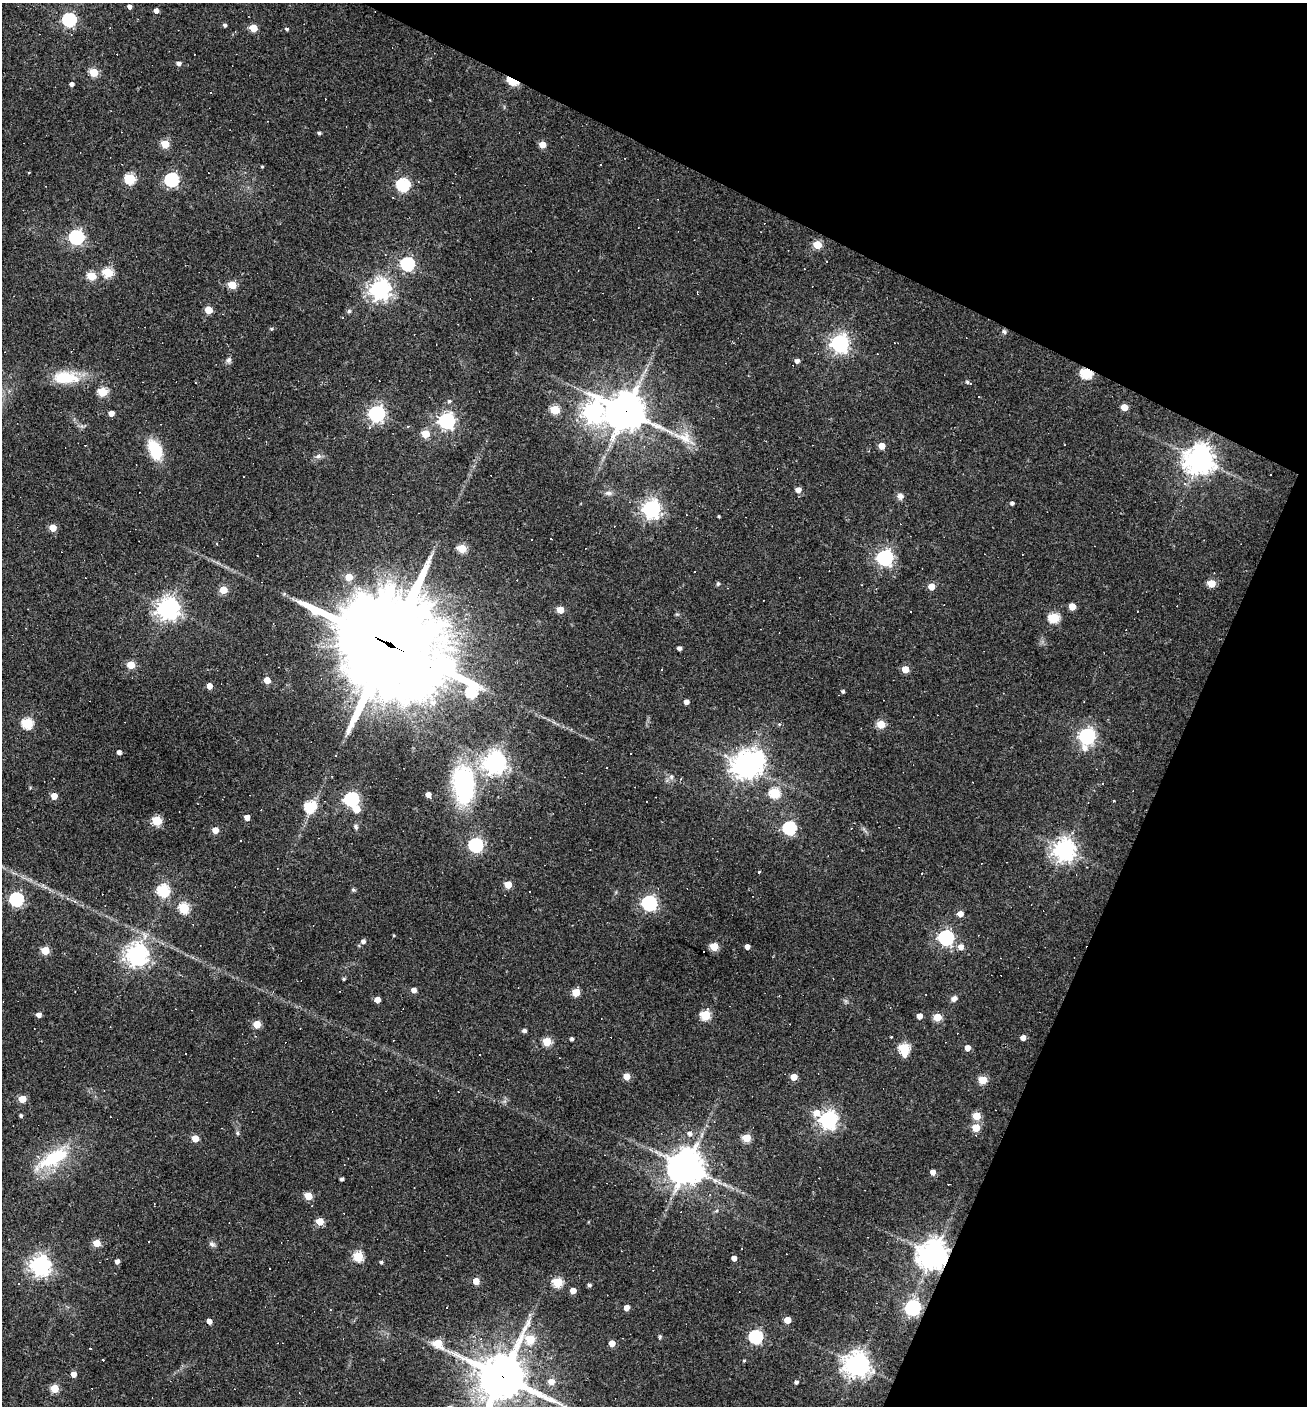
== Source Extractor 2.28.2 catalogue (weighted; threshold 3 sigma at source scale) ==
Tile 8 of 4 x 4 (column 4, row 2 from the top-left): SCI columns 4187-5491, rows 2809-4212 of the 5628 x 5617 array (HDU 1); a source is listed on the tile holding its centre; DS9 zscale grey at full resolution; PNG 1309 x 1408 px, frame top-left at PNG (2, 3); no overlay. Shown black and unused: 23% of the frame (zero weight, under 2 of 3 exposures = <1% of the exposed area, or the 3 px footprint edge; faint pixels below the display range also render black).
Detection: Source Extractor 2.28.2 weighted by HDU 2 'WHT'; one run over the whole footprint, this tile lists its part. Background 0.0535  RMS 0.0077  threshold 0.0346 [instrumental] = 3 sigma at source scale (4.5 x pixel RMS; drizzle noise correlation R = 1.50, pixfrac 1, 0.05/0.05 arcsec/px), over >= 5 px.
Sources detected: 236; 2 inside a brighter object's white glare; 45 cosmic-ray / hot-pixel residue — not listed; the other 189 listed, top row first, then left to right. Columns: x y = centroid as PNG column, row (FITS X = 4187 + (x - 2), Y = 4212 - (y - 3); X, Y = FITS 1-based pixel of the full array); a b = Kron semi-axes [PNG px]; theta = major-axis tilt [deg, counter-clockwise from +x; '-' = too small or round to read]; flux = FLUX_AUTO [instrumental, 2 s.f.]
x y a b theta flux
129 7 4 4 - 2.6
156 11 4 4 - 4
69 20 6 6 - 130
225 25 4 4 - 1.6
253 28 5 5 - 17
287 29 4 4 - 1.1
179 63 5 4 - 2.6
94 72 5 5 - 29
513 81 8 5 -27 54
72 84 4 4 - 2.7
319 133 4 4 - 1.3
165 144 5 5 - 24
542 145 5 5 - 11
262 167 3 3 - 0.81
130 179 5 5 - 53
172 180 6 6 - 150
403 185 6 6 - 100
76 237 6 6 - 180
817 245 5 5 - 24
407 264 6 6 - 120
108 272 5 5 - 39
91 276 5 5 - 30
232 285 5 5 - 23
380 289 7 7 - 490
697 293 4 2 - 1
208 310 5 5 - 16
349 311 5 5 - 1.3
271 329 5 4 - 1.1
1004 332 6 6 - 1.8
840 343 7 7 - 320
894 343 3 2 - 0.5
229 360 8 7 - 2.2
797 361 5 4 - 2.9
1086 373 6 5 - 69
66 378 33 15 -3 25
967 382 7 4 -37 1.4
103 392 5 5 - 35
449 401 5 5 - 1.4
1124 407 5 4 - 13
555 410 5 5 - 33
625 411 13 12 - 1800
593 412 8 7 - 440
111 413 4 4 - 5
377 414 6 6 - 250
447 421 6 6 - 250
425 434 5 5 - 20
684 437 29 13 -18 15
882 446 5 4 - 11
155 450 24 14 -65 25
318 456 8 6 54 2.5
1200 459 9 9 - 960
1184 483 5 5 - 1.4
798 490 5 5 - 5.3
608 493 10 6 -7 2.6
900 496 8 8 - 3.1
1012 503 4 4 - 2
651 509 7 7 - 350
719 516 3 2 - 0.89
53 528 5 5 - 13
462 548 5 5 - 29
257 556 3 2 - 0.91
885 558 6 6 - 250
349 577 5 5 - 13
1211 583 5 5 - 20
718 584 6 4 68 1.2
931 587 5 4 - 11
223 590 5 5 - 19
1072 607 5 5 - 14
168 608 7 7 - 580
560 610 5 5 - 14
1137 611 2 2 - 0.44
1054 618 6 5 - 49
387 643 55 31 -28 15000
679 648 4 4 - 2.6
131 665 5 5 - 21
905 669 5 5 - 14
267 680 5 4 - 13
209 686 4 4 - 5.8
843 691 4 4 - 1.5
686 702 4 4 - 3.9
433 703 9 8 - 4.9
27 723 6 5 - 59
881 724 5 5 - 24
1087 736 7 6 - 240
119 752 4 4 - 3.3
631 753 2 2 - 0.53
495 762 7 7 - 620
744 765 9 8 - 650
607 767 3 3 - 2.9
671 777 7 5 -70 2
681 779 4 4 - 0.69
464 784 42 23 -85 96
775 793 5 5 - 50
428 795 5 4 - 5.4
54 796 5 4 - 10
351 799 6 6 - 140
310 807 6 6 - 69
247 817 4 4 - 6.6
157 821 5 5 - 42
356 827 7 5 -67 1.7
789 828 6 6 - 110
215 830 4 4 - 10
476 845 6 6 - 150
1065 850 7 7 - 570
759 872 4 3 - 0.76
508 885 5 5 - 14
163 890 6 6 - 69
353 890 6 4 -1 1
16 899 6 6 - 130
649 903 6 6 - 190
184 908 5 5 - 53
960 914 5 5 - 6.2
946 937 6 6 - 210
363 941 5 5 - 2.4
714 946 5 5 - 28
747 947 4 4 - 5.3
961 947 6 6 - 5.5
45 950 5 5 - 22
137 955 7 7 - 580
344 979 4 3 - 1.2
414 990 5 4 - 4.6
576 992 5 5 - 22
954 999 8 6 38 3
377 1000 4 4 - 7.7
39 1015 4 4 - 4.4
705 1015 6 5 - 47
919 1016 4 4 - 6
937 1017 5 5 - 24
257 1024 5 5 - 20
524 1031 5 4 - 2.1
1023 1038 4 4 - 4.5
572 1039 4 3 - 2.1
547 1042 5 5 - 26
904 1048 5 5 - 53
967 1048 5 4 - 6.6
480 1055 3 3 - 1.6
905 1055 5 5 - 3.5
627 1076 5 5 - 12
794 1077 5 4 - 11
983 1080 5 5 - 27
22 1099 5 5 - 15
816 1113 7 7 - 8.4
21 1116 3 3 - 1.5
977 1116 5 5 - 20
828 1120 7 6 - 330
976 1128 5 5 - 20
237 1133 5 5 - 1.2
690 1134 6 5 - 2.7
195 1138 5 5 - 13
747 1138 5 5 - 24
54 1158 38 15 27 42
686 1167 11 10 - 1500
933 1172 5 4 - 5.3
342 1179 4 3 - 1.9
308 1196 5 5 - 19
154 1204 3 2 - 0.75
716 1211 6 3 18 1
320 1221 5 5 - 18
97 1243 5 5 - 14
212 1244 9 6 -29 2.2
933 1254 9 9 - 1000
358 1256 5 5 - 47
734 1258 4 4 - 5
117 1261 4 4 - 3.3
381 1262 4 3 - 1.3
40 1266 7 7 - 450
270 1268 3 2 - 0.71
476 1281 5 5 - 11
557 1282 5 5 - 45
589 1285 5 4 - 1.3
573 1290 4 4 - 7.6
626 1308 4 4 - 5.7
913 1308 6 6 - 200
787 1320 5 4 - 12
209 1321 4 4 - 4.4
660 1337 6 4 69 1
756 1337 6 6 - 120
530 1339 5 5 - 29
438 1343 6 5 - 28
612 1343 4 4 - 10
90 1349 3 2 - 0.73
103 1360 3 3 - 3.9
744 1360 5 3 - 0.73
857 1364 8 8 - 690
74 1374 5 4 - 5.4
502 1377 15 14 - 3400
551 1382 6 5 - 8.2
796 1382 4 4 - 1.8
55 1389 5 5 - 25
Overlapping masked pixels (flux is a lower limit): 6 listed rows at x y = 513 81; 1086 373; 625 411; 387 643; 933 1254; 502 1377
Isophote crosses this tile's border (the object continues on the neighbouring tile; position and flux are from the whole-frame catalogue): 1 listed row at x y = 502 1377